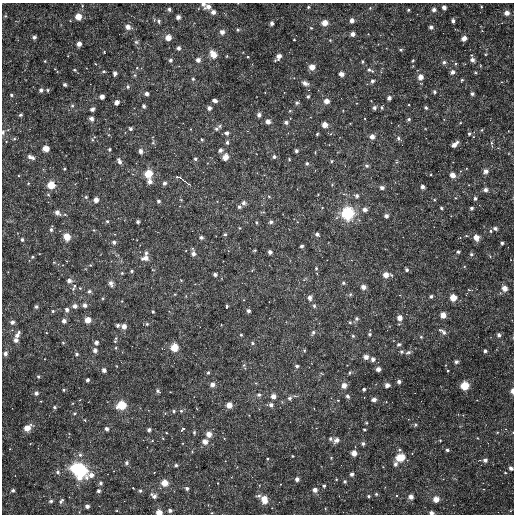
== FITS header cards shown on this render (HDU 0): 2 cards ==
NAXIS1  =                  512
NAXIS2  =                  512

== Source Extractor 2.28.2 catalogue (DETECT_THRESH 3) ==
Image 512 x 512 px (HDU 0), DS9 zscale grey, 1 PNG px = 1 image px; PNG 516 x 516 px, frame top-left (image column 1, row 512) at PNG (2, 3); no overlay
Background 3930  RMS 150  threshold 458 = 3 sigma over >= 5 px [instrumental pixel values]
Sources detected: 376; all 376 listed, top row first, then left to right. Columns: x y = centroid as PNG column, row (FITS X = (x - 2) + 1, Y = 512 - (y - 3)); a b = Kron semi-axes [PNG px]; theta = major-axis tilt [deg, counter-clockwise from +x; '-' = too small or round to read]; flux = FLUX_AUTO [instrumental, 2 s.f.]
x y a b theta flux
203 4 4 3 - 41000
208 7 6 4 20 62000
308 7 3 3 - 16000
444 7 4 4 - 59000
481 7 3 3 - 11000
370 8 3 3 - 13000
169 9 3 3 - 28000
408 10 3 3 - 16000
434 10 4 4 - 45000
213 12 4 4 - 53000
507 13 4 4 - 78000
5 16 5 4 - 13000
78 17 5 5 - 140000
178 17 4 4 - 49000
351 20 4 4 - 61000
159 21 6 5 - 21000
453 21 4 3 - 42000
272 23 4 4 - 31000
325 23 5 5 - 120000
128 27 6 5 - 73000
431 27 4 4 - 43000
311 28 3 3 - 14000
238 30 4 3 - 19000
222 32 4 4 - 59000
352 34 4 4 - 60000
34 37 4 3 - 36000
168 38 5 5 - 110000
464 38 5 4 - 82000
294 40 3 2 - 7400
330 40 4 4 - 11000
136 42 5 4 - 22000
79 44 4 4 - 72000
178 48 4 4 - 41000
401 50 5 4 - 17000
104 52 3 2 - 7900
213 54 7 5 -54 160000
485 54 3 3 - 9700
68 56 2 2 - 5800
227 56 4 3 - 10000
279 56 6 4 53 78000
248 57 3 2 - 13000
170 60 4 4 - 29000
198 60 4 4 - 56000
472 60 5 4 - 58000
45 61 3 3 - 11000
363 61 4 4 - 14000
413 61 4 3 - 13000
444 62 4 4 - 29000
480 66 4 3 - 8100
312 67 5 5 - 110000
137 68 4 3 - 9100
75 70 4 3 - 16000
370 70 9 5 -25 35000
103 71 3 3 - 21000
452 72 4 4 - 56000
115 73 4 4 - 52000
475 73 3 3 - 15000
341 74 4 4 - 77000
134 75 5 4 - 15000
420 77 5 5 - 83000
193 79 4 4 - 18000
462 80 3 3 - 15000
372 81 4 4 - 30000
305 83 8 5 -21 46000
65 85 3 3 - 34000
127 87 4 4 - 25000
41 90 4 3 - 33000
48 90 4 3 - 17000
265 92 2 2 - 6100
435 92 4 3 - 27000
146 94 4 3 - 50000
472 94 3 3 - 27000
11 95 4 3 - 18000
102 97 4 4 - 75000
308 97 4 3 - 21000
341 98 2 2 - 5000
389 98 4 4 - 50000
214 101 4 3 - 53000
326 101 5 4 - 95000
117 102 5 4 - 53000
297 103 5 4 - 23000
72 106 5 4 - 18000
144 106 4 3 - 31000
381 107 5 4 - 22000
209 108 4 4 - 48000
375 108 4 4 - 36000
426 108 3 3 - 25000
92 109 4 3 - 37000
20 115 4 3 - 22000
259 115 4 4 - 47000
91 119 5 4 - 39000
409 119 4 4 - 24000
268 121 4 4 - 68000
286 122 4 3 - 35000
460 123 4 3 - 7800
325 125 4 4 - 110000
220 126 6 5 - 16000
130 129 3 3 - 31000
191 129 4 3 - 5900
216 129 5 4 - 27000
8 130 5 3 - 9200
482 130 4 3 - 12000
508 131 3 2 - 7000
3 132 5 4 - 27000
227 133 4 3 - 53000
317 134 3 3 - 16000
469 134 4 3 - 21000
94 137 6 4 44 17000
372 137 5 4 - 76000
399 138 7 5 -40 29000
202 139 4 4 - 11000
227 142 4 4 - 28000
457 142 4 4 - 23000
153 143 5 5 - 16000
492 144 10 4 -84 25000
454 145 4 4 - 68000
46 148 5 4 - 140000
110 149 4 4 - 22000
220 150 4 4 - 47000
140 151 4 3 - 53000
296 151 3 3 - 30000
315 153 3 3 - 8600
31 157 9 5 -24 45000
225 157 5 4 - 110000
274 157 4 4 - 30000
195 159 3 3 - 21000
289 159 4 4 - 8900
119 161 6 4 -66 52000
331 161 4 4 - 14000
397 162 5 4 - 15000
307 163 3 3 - 24000
367 166 5 5 - 27000
64 169 3 3 - 15000
486 171 6 5 - 45000
148 174 7 6 - 190000
431 175 3 3 - 9500
453 175 5 4 - 95000
180 178 13 3 -29 22000
150 182 5 4 - 55000
186 182 9 2 -35 22000
28 183 4 4 - 11000
164 183 4 3 - 38000
75 184 4 3 - 7700
51 185 6 6 - 190000
332 185 5 4 - 12000
422 187 3 3 - 50000
382 188 4 4 - 40000
485 190 4 4 - 46000
318 194 3 2 - 7600
269 196 4 4 - 11000
357 196 5 5 - 31000
86 197 3 3 - 15000
455 198 4 4 - 9500
475 198 4 3 - 24000
96 200 4 4 - 83000
181 200 5 3 - 9200
434 200 4 4 - 12000
158 201 4 3 - 25000
244 203 4 4 - 37000
239 207 4 4 - 28000
441 208 3 3 - 21000
471 208 3 3 - 29000
365 209 4 4 - 57000
57 212 6 4 -37 62000
348 213 11 11 - 490000
65 214 4 4 - 11000
386 216 4 4 - 45000
107 221 4 4 - 15000
138 222 3 3 - 33000
257 222 4 4 - 15000
271 222 4 4 - 33000
297 222 3 3 - 6500
240 228 4 3 - 8500
495 228 4 3 - 33000
51 229 4 4 - 29000
94 230 5 4 - 10000
491 231 4 3 - 15000
225 234 5 4 - 18000
317 234 4 3 - 34000
67 237 6 5 - 170000
201 237 4 4 - 30000
476 237 5 5 - 94000
22 240 4 4 - 25000
114 242 3 3 - 33000
502 243 3 3 - 26000
301 246 3 3 - 29000
255 250 3 3 - 14000
270 252 4 3 - 50000
458 252 4 3 - 21000
146 253 4 3 - 27000
193 254 4 4 - 52000
471 254 4 4 - 23000
490 256 5 4 - 12000
32 257 4 4 - 16000
145 258 7 4 11 71000
54 262 4 4 - 9800
90 265 4 3 - 8300
464 266 5 3 - 8700
316 268 4 3 - 15000
153 270 5 3 - 7000
252 270 5 3 - 8600
407 270 4 4 - 29000
132 271 4 3 - 15000
122 273 3 3 - 15000
215 274 4 3 - 44000
386 275 5 5 - 100000
391 275 5 4 - 12000
181 280 3 3 - 8300
69 281 4 4 - 55000
111 283 7 5 -71 52000
343 283 5 4 - 19000
74 286 7 5 51 21000
363 287 4 4 - 63000
80 288 4 4 - 13000
504 288 5 5 - 95000
73 289 5 5 - 18000
469 290 6 3 -18 9100
89 291 4 4 - 28000
175 294 4 3 - 7700
350 294 5 4 - 17000
431 296 3 3 - 26000
453 297 5 5 - 150000
103 298 4 4 - 11000
310 298 5 4 - 53000
122 301 3 3 - 9100
85 305 4 4 - 44000
74 306 5 4 - 57000
227 306 4 3 - 21000
314 306 4 4 - 21000
36 307 4 3 - 32000
67 310 4 4 - 44000
53 311 4 4 - 18000
248 311 3 3 - 41000
153 312 3 3 - 15000
443 315 4 4 - 110000
400 318 4 4 - 90000
357 319 5 4 - 27000
88 320 5 5 - 120000
64 321 4 4 - 53000
12 322 4 4 - 43000
350 322 4 4 - 15000
147 324 4 4 - 17000
118 325 3 3 - 24000
124 326 5 4 - 79000
313 332 5 4 - 27000
443 332 12 5 -39 41000
369 334 4 3 - 19000
17 335 8 4 61 65000
241 335 3 3 - 15000
499 335 4 4 - 37000
353 336 4 3 - 18000
421 337 3 3 - 16000
116 338 4 4 - 13000
16 340 4 4 - 51000
115 341 3 3 - 10000
96 342 4 4 - 37000
63 343 4 3 - 14000
252 343 4 3 - 18000
399 344 5 4 - 23000
174 347 6 5 - 190000
116 348 3 3 - 14000
95 350 4 4 - 45000
304 350 4 3 - 13000
485 351 3 3 - 30000
401 352 5 4 - 21000
408 352 7 5 20 26000
5 353 5 5 - 34000
77 354 3 3 - 25000
366 357 4 4 - 65000
373 359 4 4 - 49000
456 362 4 4 - 34000
244 365 7 5 -65 17000
347 365 2 2 - 6100
297 366 3 3 - 31000
378 369 4 4 - 58000
104 370 4 4 - 54000
447 371 3 3 - 11000
208 372 4 3 - 18000
350 373 4 4 - 17000
38 376 4 4 - 18000
87 380 3 3 - 35000
399 382 4 3 - 40000
212 384 4 4 - 63000
344 385 5 5 - 88000
387 385 4 4 - 63000
464 386 6 6 - 200000
364 389 3 3 - 30000
64 390 4 3 - 15000
158 391 5 4 - 22000
512 391 5 3 - 49000
36 393 4 4 - 40000
259 395 5 4 - 25000
273 396 4 4 - 75000
348 396 4 4 - 31000
290 398 6 5 - 23000
374 399 4 3 - 60000
282 402 4 4 - 9500
386 402 3 3 - 6200
73 403 4 3 - 7800
121 405 8 7 - 250000
229 405 5 4 - 110000
271 405 5 4 - 39000
54 407 4 3 - 22000
314 409 2 2 - 5900
174 411 5 4 - 17000
181 411 5 5 - 18000
74 413 5 4 - 14000
165 413 4 4 - 11000
85 420 5 3 - 8300
366 423 3 3 - 14000
415 425 6 4 16 17000
27 428 7 5 39 140000
106 429 4 3 - 45000
183 429 4 3 - 24000
364 429 3 3 - 19000
149 430 3 3 - 33000
497 432 3 3 - 9400
194 433 5 4 - 19000
209 434 5 5 - 90000
477 438 3 3 - 8000
163 439 5 3 - 7900
330 439 4 4 - 24000
336 440 5 4 - 59000
440 440 3 3 - 9600
152 441 4 3 - 8100
205 442 6 6 - 58000
363 444 5 4 - 24000
447 450 3 3 - 25000
192 452 4 3 - 7800
354 453 4 4 - 110000
80 455 5 5 - 23000
292 456 3 3 - 12000
400 457 9 7 15 150000
331 458 3 3 - 8100
267 459 3 2 - 13000
485 460 4 4 - 44000
126 463 4 4 - 31000
395 464 4 4 - 36000
176 465 4 3 - 24000
76 468 9 8 - 340000
511 468 4 3 - 47000
81 470 10 9 - 420000
58 472 5 4 - 24000
505 473 3 3 - 13000
352 474 4 3 - 40000
90 475 15 8 13 120000
79 478 8 6 -55 95000
297 479 4 4 - 53000
336 479 3 3 - 11000
345 481 3 3 - 23000
100 483 4 4 - 24000
164 483 6 5 - 150000
218 483 3 3 - 6300
324 486 4 4 - 20000
133 488 3 2 - 10000
187 488 4 4 - 29000
13 490 3 3 - 24000
315 490 4 4 - 66000
98 491 3 3 - 32000
140 491 4 4 - 20000
376 494 3 3 - 16000
154 496 9 6 -36 41000
259 496 7 5 6 27000
368 496 3 3 - 15000
411 497 4 4 - 61000
264 499 7 6 - 140000
436 499 5 4 - 110000
51 501 4 3 - 27000
61 501 6 3 49 29000
87 506 4 3 - 52000
325 509 4 3 - 8700
170 510 4 3 - 37000
510 511 5 3 - 10000
159 512 5 4 - 110000
211 513 4 2 - 7300
431 513 4 3 - 49000
At the frame edge (FLAGS 8, measured only in part): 6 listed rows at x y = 203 4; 3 132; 512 391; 511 468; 159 512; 431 513

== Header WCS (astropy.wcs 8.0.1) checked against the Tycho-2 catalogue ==
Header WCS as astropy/WCSLIB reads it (CRVAL/CRPIX/CD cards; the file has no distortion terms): RA---TAN/DEC--TAN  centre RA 09:14:18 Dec +13:05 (138.57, +13.09 deg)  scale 3.52 arcsec/px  FOV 30.0' x 30.0'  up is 0 deg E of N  parity normal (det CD < 0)
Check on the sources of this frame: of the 60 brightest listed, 10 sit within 5.3 arcsec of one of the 10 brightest Tycho-2 stars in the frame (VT <= 12.36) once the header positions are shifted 1.32 arcsec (0.43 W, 1.25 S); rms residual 1.91 arcsec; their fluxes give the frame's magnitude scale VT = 24.59 - 2.5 log10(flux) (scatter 0.27 mag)
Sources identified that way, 10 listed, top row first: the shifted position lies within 5.3 arcsec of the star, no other Tycho-2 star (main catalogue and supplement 1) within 10.6 arcsec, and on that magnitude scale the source's flux lands within +1.5 / -3 mag of the star's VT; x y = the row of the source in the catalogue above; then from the Tycho-2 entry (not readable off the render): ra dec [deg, ICRS J2000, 3 dp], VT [Tycho-2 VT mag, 2 dp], TYC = Tycho-2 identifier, HIP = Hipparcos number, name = IAU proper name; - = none
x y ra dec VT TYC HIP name
148 174 138.684 +13.171 11.09 825-748-1 - -
51 185 138.781 +13.160 11.83 825-350-1 - -
348 213 138.484 +13.133 10.21 825-418-1 45300 -
453 297 138.378 +13.050 11.88 825-828-1 - -
174 347 138.658 +13.001 11.97 825-674-1 - -
464 386 138.367 +12.964 11.02 825-694-1 - -
121 405 138.710 +12.945 11.14 825-523-1 - -
76 468 138.756 +12.883 10.72 825-963-1 - -
81 470 138.751 +12.881 10.36 825-1091-1 - -
164 483 138.667 +12.869 12.36 825-869-1 - -